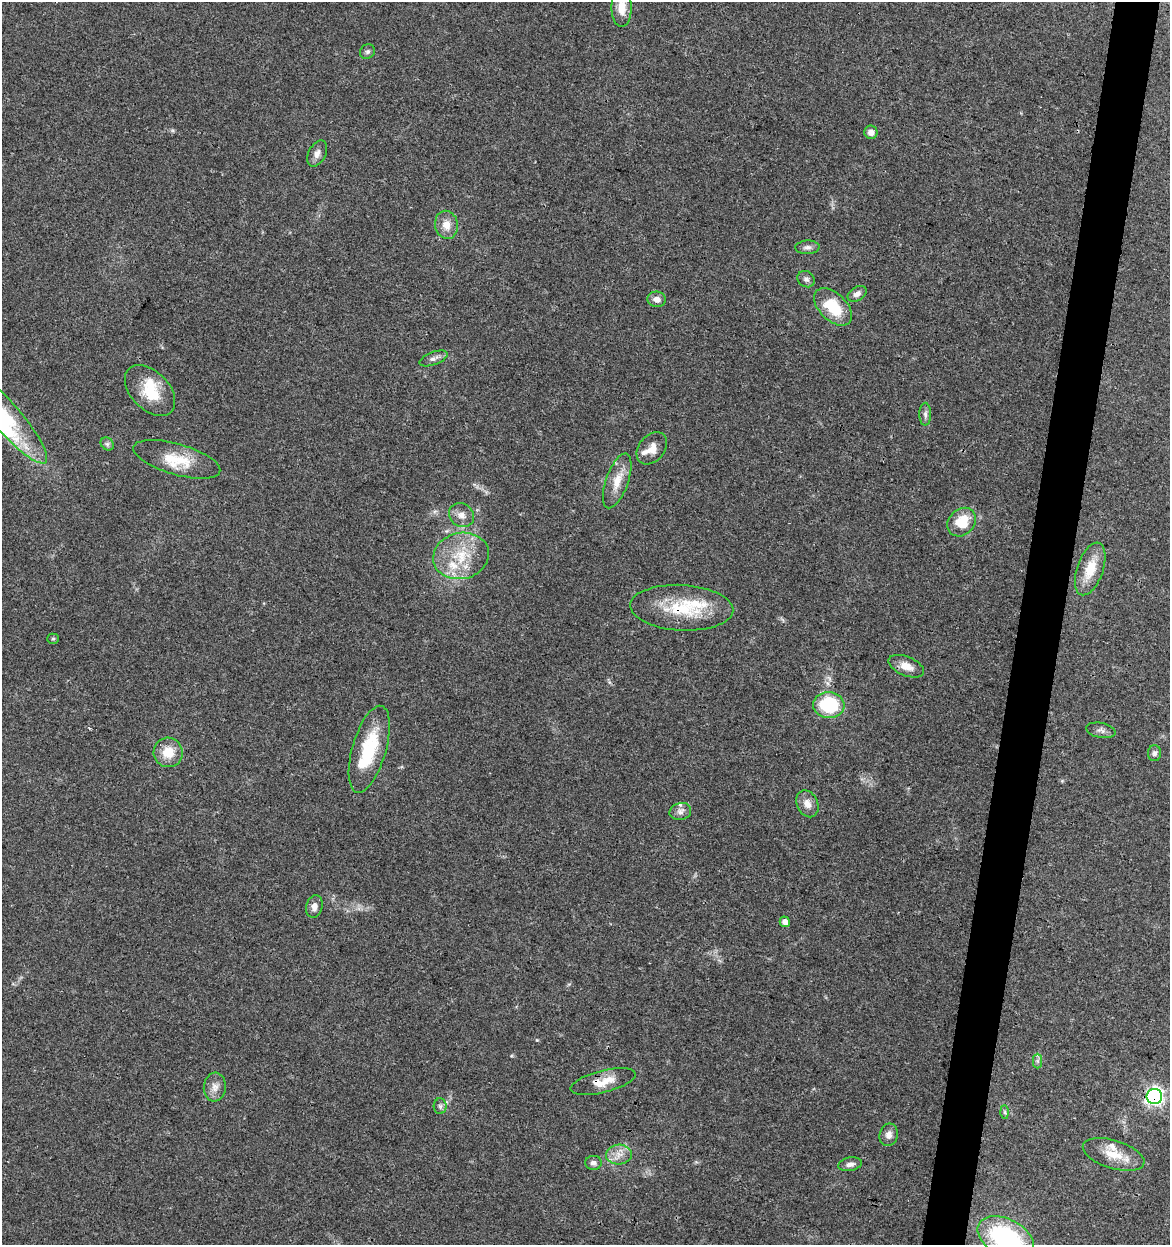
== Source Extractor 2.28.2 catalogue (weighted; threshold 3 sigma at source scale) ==
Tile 10 of 4 x 4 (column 2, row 3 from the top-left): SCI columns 1455-2622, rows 1245-2487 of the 5182 x 4982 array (HDU 1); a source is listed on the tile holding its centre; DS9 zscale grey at full resolution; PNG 1172 x 1247 px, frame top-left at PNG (2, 2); each listed source drawn as its Kron ellipse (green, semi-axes under 4 px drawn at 4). Shown black and unused: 4% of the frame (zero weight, under 3 of 4 exposures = <1% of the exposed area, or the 3 px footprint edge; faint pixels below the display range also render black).
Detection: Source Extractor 2.28.2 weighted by HDU 2 'WHT'; one run over the whole footprint, this tile lists its part. Background 0.0353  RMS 0.0034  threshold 0.0155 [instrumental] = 3 sigma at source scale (4.5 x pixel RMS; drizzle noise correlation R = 1.50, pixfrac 1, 0.0396/0.0396 arcsec/px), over >= 5 px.
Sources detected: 54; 2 inside a brighter object's white glare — neither listed nor drawn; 6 inside a brighter listed object's ellipse — not listed separately; the other 46 listed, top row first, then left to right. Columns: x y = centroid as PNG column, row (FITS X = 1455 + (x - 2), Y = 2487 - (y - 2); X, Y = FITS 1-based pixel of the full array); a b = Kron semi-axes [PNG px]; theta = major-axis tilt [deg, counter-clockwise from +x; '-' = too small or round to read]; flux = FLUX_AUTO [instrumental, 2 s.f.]
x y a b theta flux
622 7 19 10 -90 5.5
367 52 8 7 - 0.9
871 132 6 6 - 1.9
317 153 14 8 63 2
446 225 14 11 -80 3.8
807 247 12 7 2 1.4
806 279 9 7 -36 1.2
857 294 10 6 30 1.5
656 299 9 7 -6 2.3
833 307 23 13 -44 12
433 358 15 6 20 1.7
150 390 30 19 -46 12
925 414 11 6 89 1.2
7 418 58 14 -49 20
107 444 7 6 - 0.83
652 448 18 13 50 4
177 459 45 15 -16 10
617 481 29 11 71 6.3
462 515 13 11 -33 2.8
962 522 16 13 46 9.5
461 556 28 23 14 15
1090 569 27 13 71 9
682 608 51 23 -3 20
53 639 5 5 - 0.49
906 666 19 9 -22 3.9
829 705 16 13 -4 24
1101 730 15 7 -11 1.5
369 749 45 17 74 19
168 752 15 14 - 6.6
1154 753 8 6 89 1
807 804 14 10 -65 2.9
680 811 11 8 15 1.6
314 906 11 8 75 2.2
785 922 5 5 - 2.2
1037 1061 7 4 -89 0.77
603 1082 33 11 14 6.1
215 1087 14 11 84 2.9
1154 1097 7 7 - 100
440 1106 8 6 -89 0.98
1005 1112 6 4 -88 0.6
889 1135 11 9 78 2.2
1114 1154 32 14 -17 8
619 1155 13 10 4 3.3
593 1163 8 7 - 1.4
850 1164 12 6 11 1.5
1006 1238 30 18 -28 44
Overlapping masked pixels (flux is a lower limit): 3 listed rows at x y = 682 608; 603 1082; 1154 1097
Isophote crosses this tile's border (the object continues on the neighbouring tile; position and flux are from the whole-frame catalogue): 3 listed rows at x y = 622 7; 7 418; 1006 1238